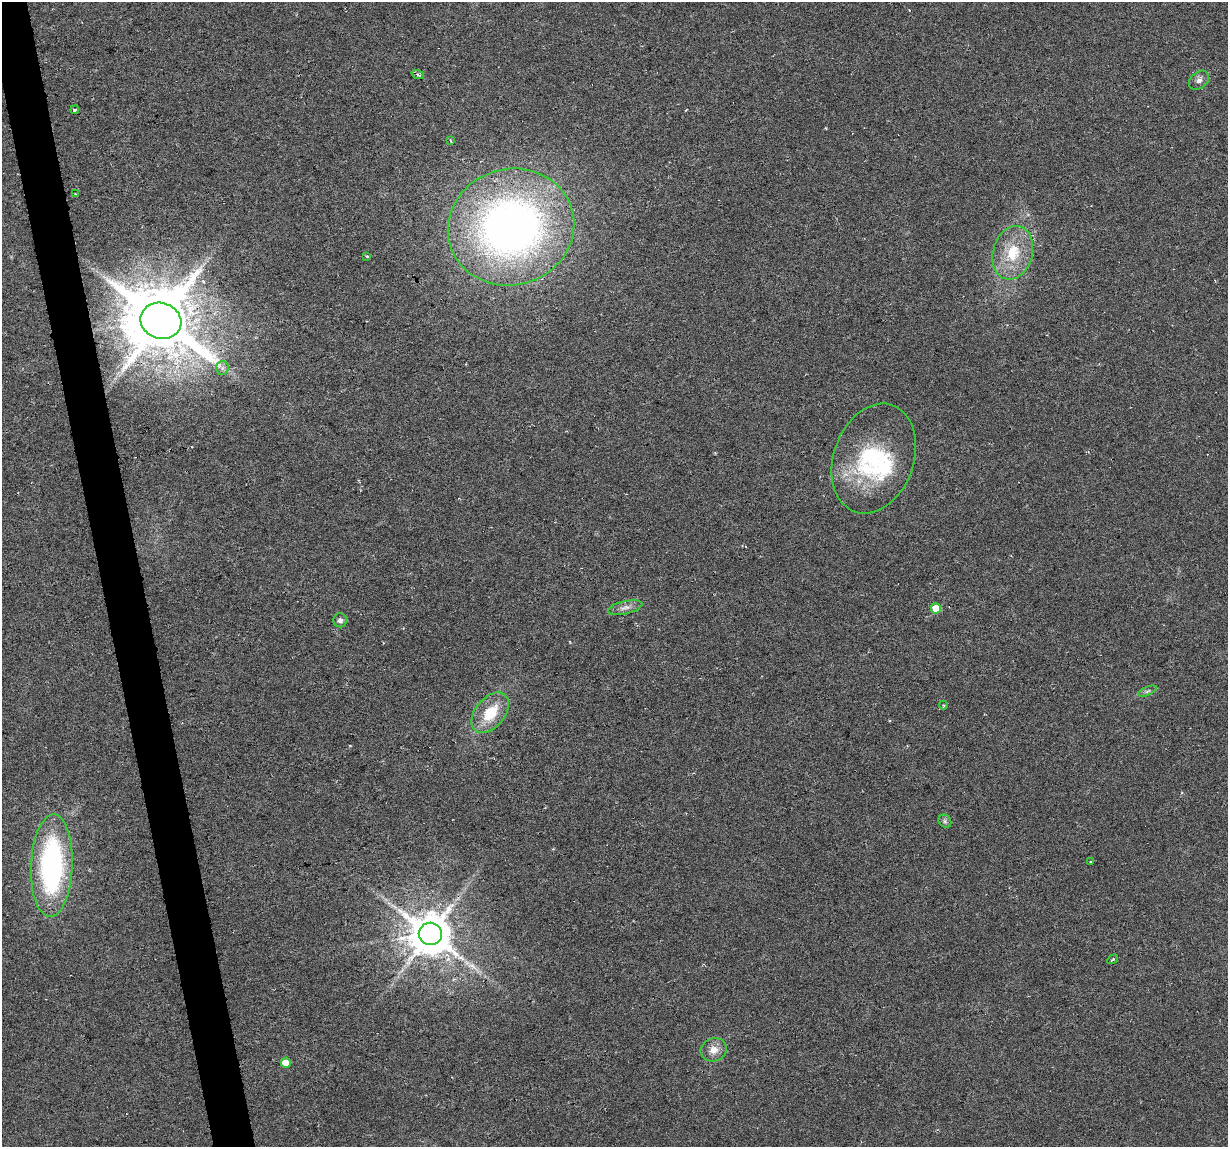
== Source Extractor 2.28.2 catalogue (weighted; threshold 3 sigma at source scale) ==
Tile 11 of 4 x 4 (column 3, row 3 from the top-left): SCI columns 2453-3678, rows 1172-2316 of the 4904 x 4682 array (HDU 1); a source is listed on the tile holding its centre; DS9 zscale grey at full resolution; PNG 1230 x 1149 px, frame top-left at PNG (2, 2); each listed source drawn as its Kron ellipse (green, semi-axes under 4 px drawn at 4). Shown black and unused: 3% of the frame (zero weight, under 3 of 6 exposures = <1% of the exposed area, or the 3 px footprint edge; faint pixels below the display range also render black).
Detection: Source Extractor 2.28.2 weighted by HDU 2 'WHT'; one run over the whole footprint, this tile lists its part. Background -0.0061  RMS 0.0036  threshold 0.0149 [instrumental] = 3 sigma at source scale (4.09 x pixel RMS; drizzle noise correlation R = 1.36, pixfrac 0.8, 0.0396/0.0396 arcsec/px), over >= 5 px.
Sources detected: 30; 2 inside a brighter object's white glare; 2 cosmic-ray / hot-pixel residue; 1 long thin detection or spike segment (spike, bleed or trail) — neither listed nor drawn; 1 inside a brighter listed object's ellipse — not listed separately; the other 24 listed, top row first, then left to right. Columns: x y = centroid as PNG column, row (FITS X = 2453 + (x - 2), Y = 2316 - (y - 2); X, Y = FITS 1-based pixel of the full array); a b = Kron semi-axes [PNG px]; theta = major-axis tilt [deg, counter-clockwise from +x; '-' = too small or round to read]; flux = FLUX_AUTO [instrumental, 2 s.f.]
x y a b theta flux
418 75 6 4 -19 0.55
1199 80 11 8 40 1.7
75 110 4 3 - 0.52
451 141 4 2 - 0.34
75 194 3 2 - 0.39
511 227 64 58 16 200
1013 253 27 20 74 13
367 256 4 3 - 0.36
161 321 21 18 -19 2500
222 368 7 6 - 1.1
874 458 57 40 70 38
625 608 17 6 13 2
936 608 5 5 - 8.9
340 620 7 7 - 1.4
1147 691 10 4 23 0.79
943 705 4 3 - 0.3
490 713 23 14 50 11
945 821 7 6 - 0.83
1091 862 4 3 - 0.33
52 866 51 21 88 70
430 934 11 11 - 1400
1113 959 6 3 31 0.37
714 1050 13 11 21 3.4
286 1063 5 5 - 5.4
Overlapping masked pixels (flux is a lower limit): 1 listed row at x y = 161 321